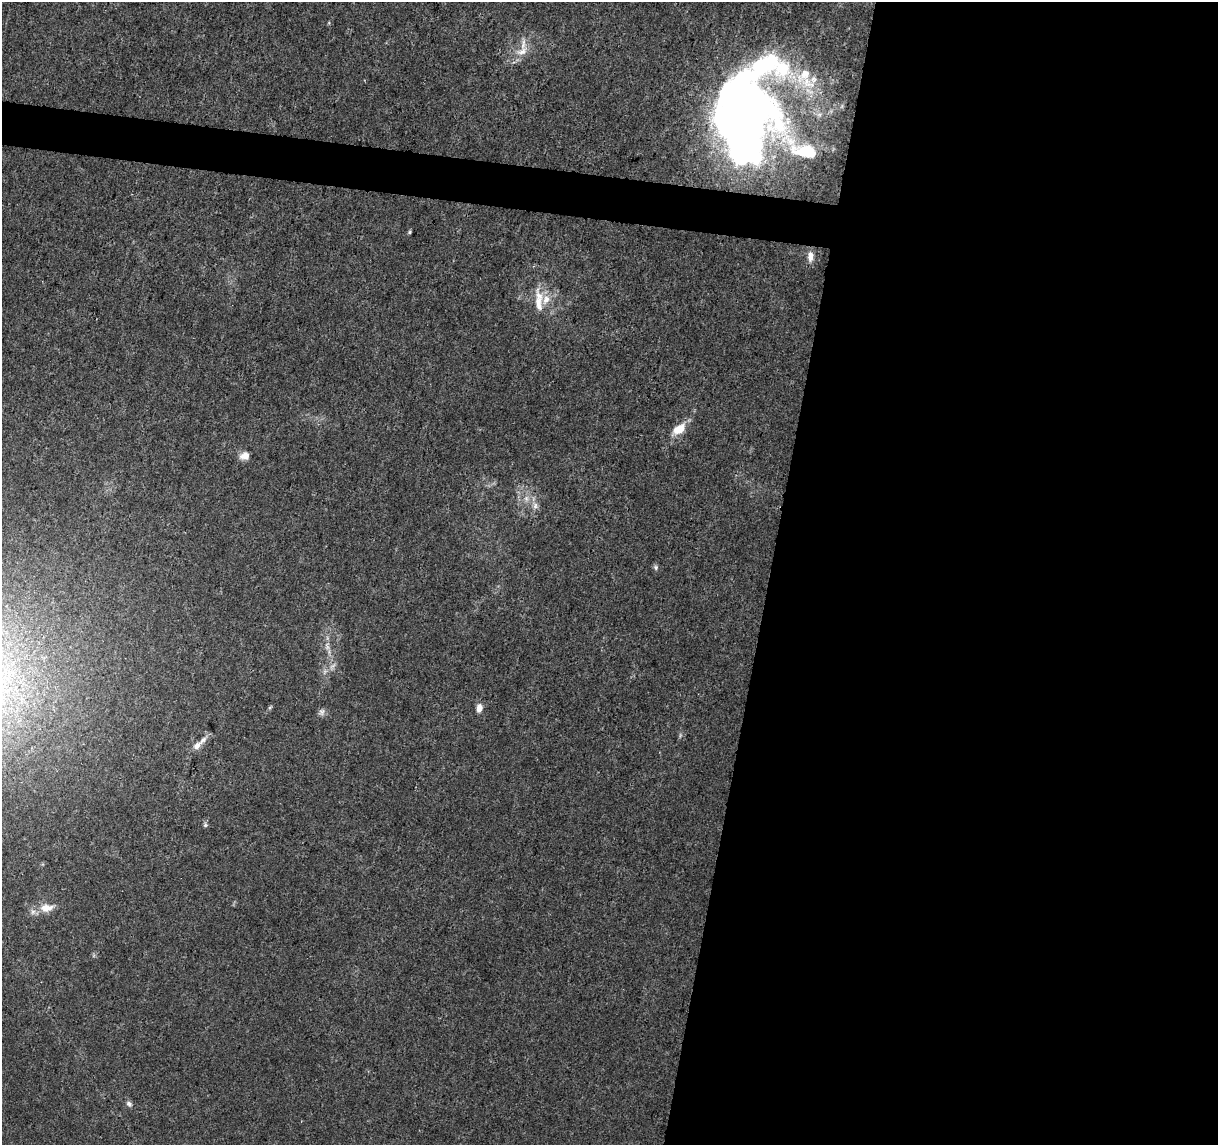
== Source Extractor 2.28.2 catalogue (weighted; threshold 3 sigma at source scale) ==
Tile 12 of 4 x 4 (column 4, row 3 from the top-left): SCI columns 3652-4867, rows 1372-2514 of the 4875 x 5084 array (HDU 1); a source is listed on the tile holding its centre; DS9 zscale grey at full resolution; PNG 1220 x 1147 px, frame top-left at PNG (2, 2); no overlay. Shown black and unused: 39% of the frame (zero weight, under 3 of 5 exposures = <1% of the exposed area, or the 3 px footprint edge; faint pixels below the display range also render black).
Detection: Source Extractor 2.28.2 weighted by HDU 2 'WHT'; one run over the whole footprint, this tile lists its part. Background 0.007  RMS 0.0012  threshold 0.00538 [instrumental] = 3 sigma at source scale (4.5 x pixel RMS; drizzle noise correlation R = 1.50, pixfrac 1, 0.0396/0.0396 arcsec/px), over >= 5 px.
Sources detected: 32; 4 inside a brighter object's white glare — not listed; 7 inside a brighter listed object's ellipse — not listed separately; the other 21 listed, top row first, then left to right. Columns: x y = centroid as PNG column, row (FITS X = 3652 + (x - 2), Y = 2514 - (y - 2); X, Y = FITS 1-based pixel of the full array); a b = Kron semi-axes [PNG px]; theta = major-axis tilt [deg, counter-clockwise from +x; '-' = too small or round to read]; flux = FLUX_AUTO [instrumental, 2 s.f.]
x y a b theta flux
522 51 19 11 28 1.6
764 65 76 36 34 19
807 82 12 7 -73 0.96
748 116 53 42 32 66
806 151 24 11 -9 4.9
410 232 5 4 - 0.17
810 256 12 7 87 0.92
539 296 25 11 -72 2.1
681 429 17 10 70 1.5
245 456 11 9 17 0.93
526 498 9 7 -90 0.58
535 506 9 6 75 0.53
656 567 7 6 - 0.27
332 666 12 4 42 0.47
270 707 6 4 19 0.15
479 708 9 6 82 0.85
322 712 10 8 74 0.42
203 740 13 6 44 0.74
205 825 6 5 - 0.22
46 908 15 9 4 1.7
129 1104 8 6 -46 0.36